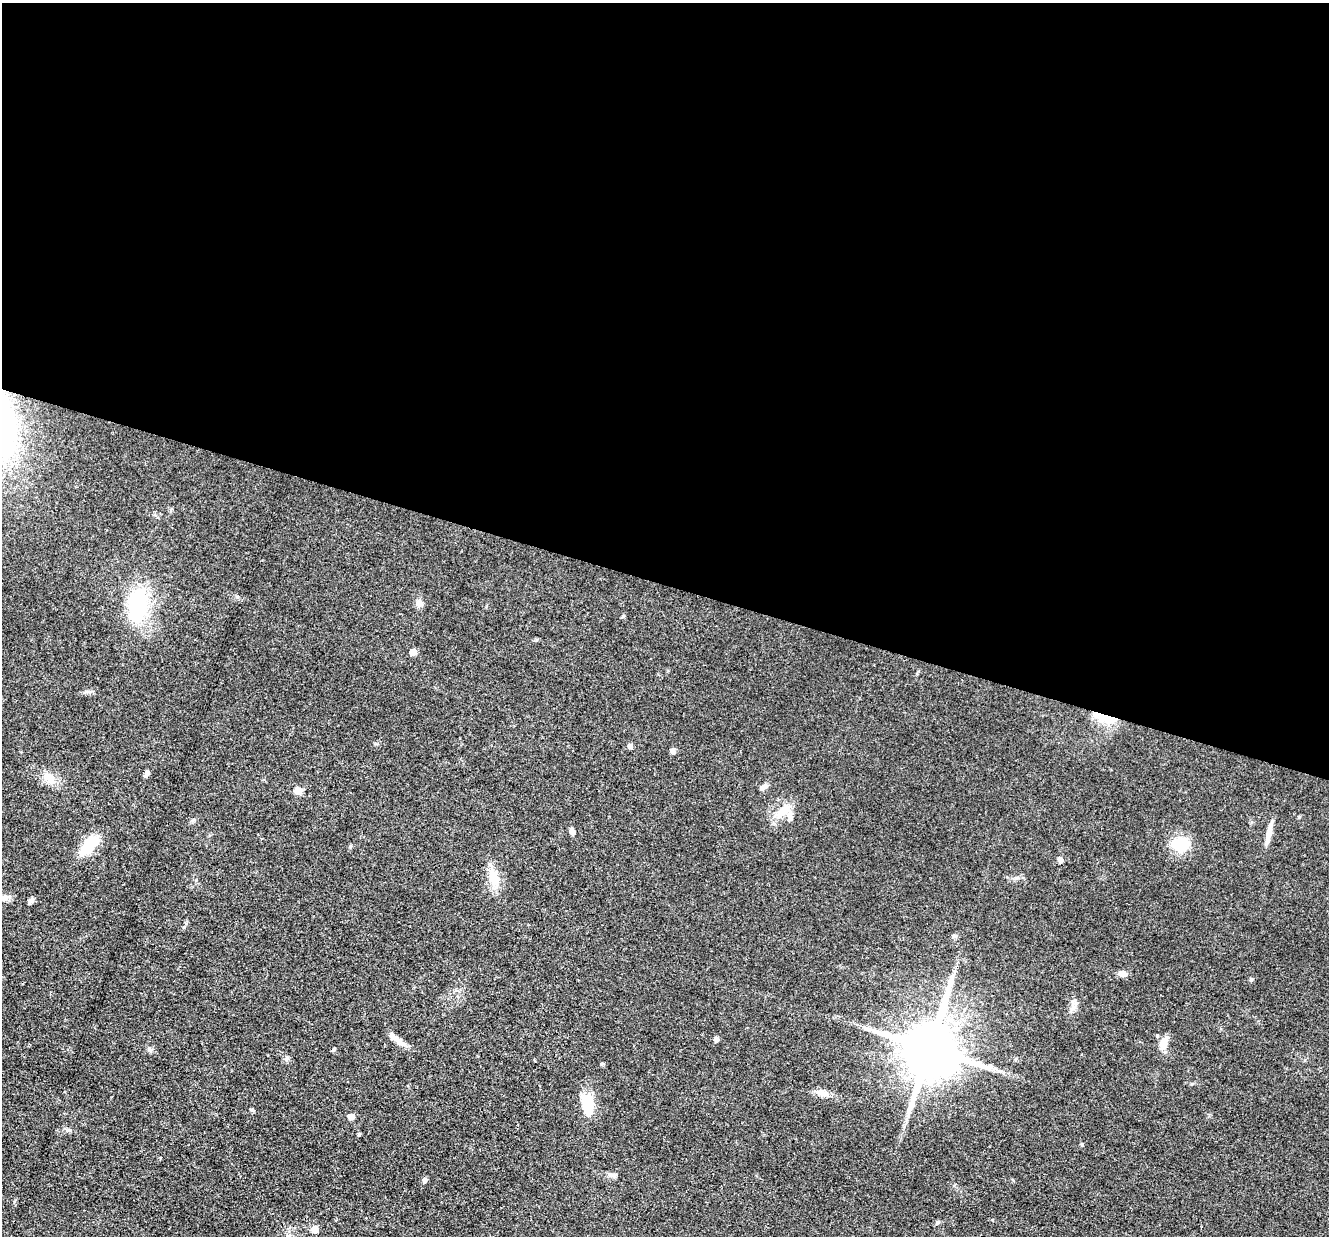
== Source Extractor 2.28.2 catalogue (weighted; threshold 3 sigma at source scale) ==
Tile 3 of 4 x 4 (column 3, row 1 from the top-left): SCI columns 2657-3983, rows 3964-5197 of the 5312 x 5329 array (HDU 1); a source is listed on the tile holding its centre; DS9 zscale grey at full resolution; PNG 1331 x 1238 px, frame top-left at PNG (2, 3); no overlay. Shown black and unused: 47% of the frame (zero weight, under 3 of 4 exposures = <1% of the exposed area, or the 3 px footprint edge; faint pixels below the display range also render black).
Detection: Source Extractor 2.28.2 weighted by HDU 2 'WHT'; one run over the whole footprint, this tile lists its part. Background 0.0619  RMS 0.0059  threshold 0.0267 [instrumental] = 3 sigma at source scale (4.5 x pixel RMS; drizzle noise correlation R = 1.50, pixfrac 1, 0.05/0.05 arcsec/px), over >= 5 px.
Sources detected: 38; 1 inside a brighter listed object's ellipse — not listed separately; the other 37 listed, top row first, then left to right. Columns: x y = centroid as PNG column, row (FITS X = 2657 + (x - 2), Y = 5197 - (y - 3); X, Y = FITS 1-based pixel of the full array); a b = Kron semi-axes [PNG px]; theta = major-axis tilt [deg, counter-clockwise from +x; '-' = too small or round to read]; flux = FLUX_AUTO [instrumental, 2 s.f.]
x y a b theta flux
419 603 9 7 80 3.1
137 606 40 21 79 45
623 616 5 4 - 0.73
413 652 5 5 - 6.6
1105 717 31 8 -20 12
630 746 5 5 - 2.1
673 751 8 6 86 1.6
147 773 7 6 - 1.7
48 777 15 12 -50 6.6
763 787 10 6 32 2.1
298 791 10 9 - 3.1
783 811 26 9 37 8.7
790 817 13 7 86 2.9
572 831 8 5 -71 2.1
1269 833 32 5 76 5.1
1180 844 20 14 0 16
89 845 27 13 50 17
1060 860 6 6 - 1.8
494 878 26 12 -71 10
4 898 12 8 15 3.1
31 900 8 6 50 1.5
1122 974 10 7 7 2.4
716 1039 6 6 - 1.7
399 1041 21 7 -39 5
1163 1043 15 8 74 5.9
930 1048 16 14 77 4200
334 1049 5 4 - 0.74
602 1064 5 3 - 0.65
821 1093 17 8 -16 4.4
587 1105 32 13 -80 13
251 1109 6 3 -19 0.67
351 1116 6 5 - 4.2
359 1134 4 4 - 0.74
613 1175 10 6 -12 1.9
425 1180 6 6 - 1.8
937 1222 6 4 -44 0.77
315 1229 5 5 - 6.7
Overlapping masked pixels (flux is a lower limit): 1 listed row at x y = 1105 717
Isophote crosses this tile's border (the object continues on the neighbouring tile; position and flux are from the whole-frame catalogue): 1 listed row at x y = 4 898
Unlisted compact peaks at least as high as the median listed source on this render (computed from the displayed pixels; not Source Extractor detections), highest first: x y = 193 820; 1299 817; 1082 1145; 350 847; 237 596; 149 1049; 1192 1084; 86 691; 1250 979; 286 1059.